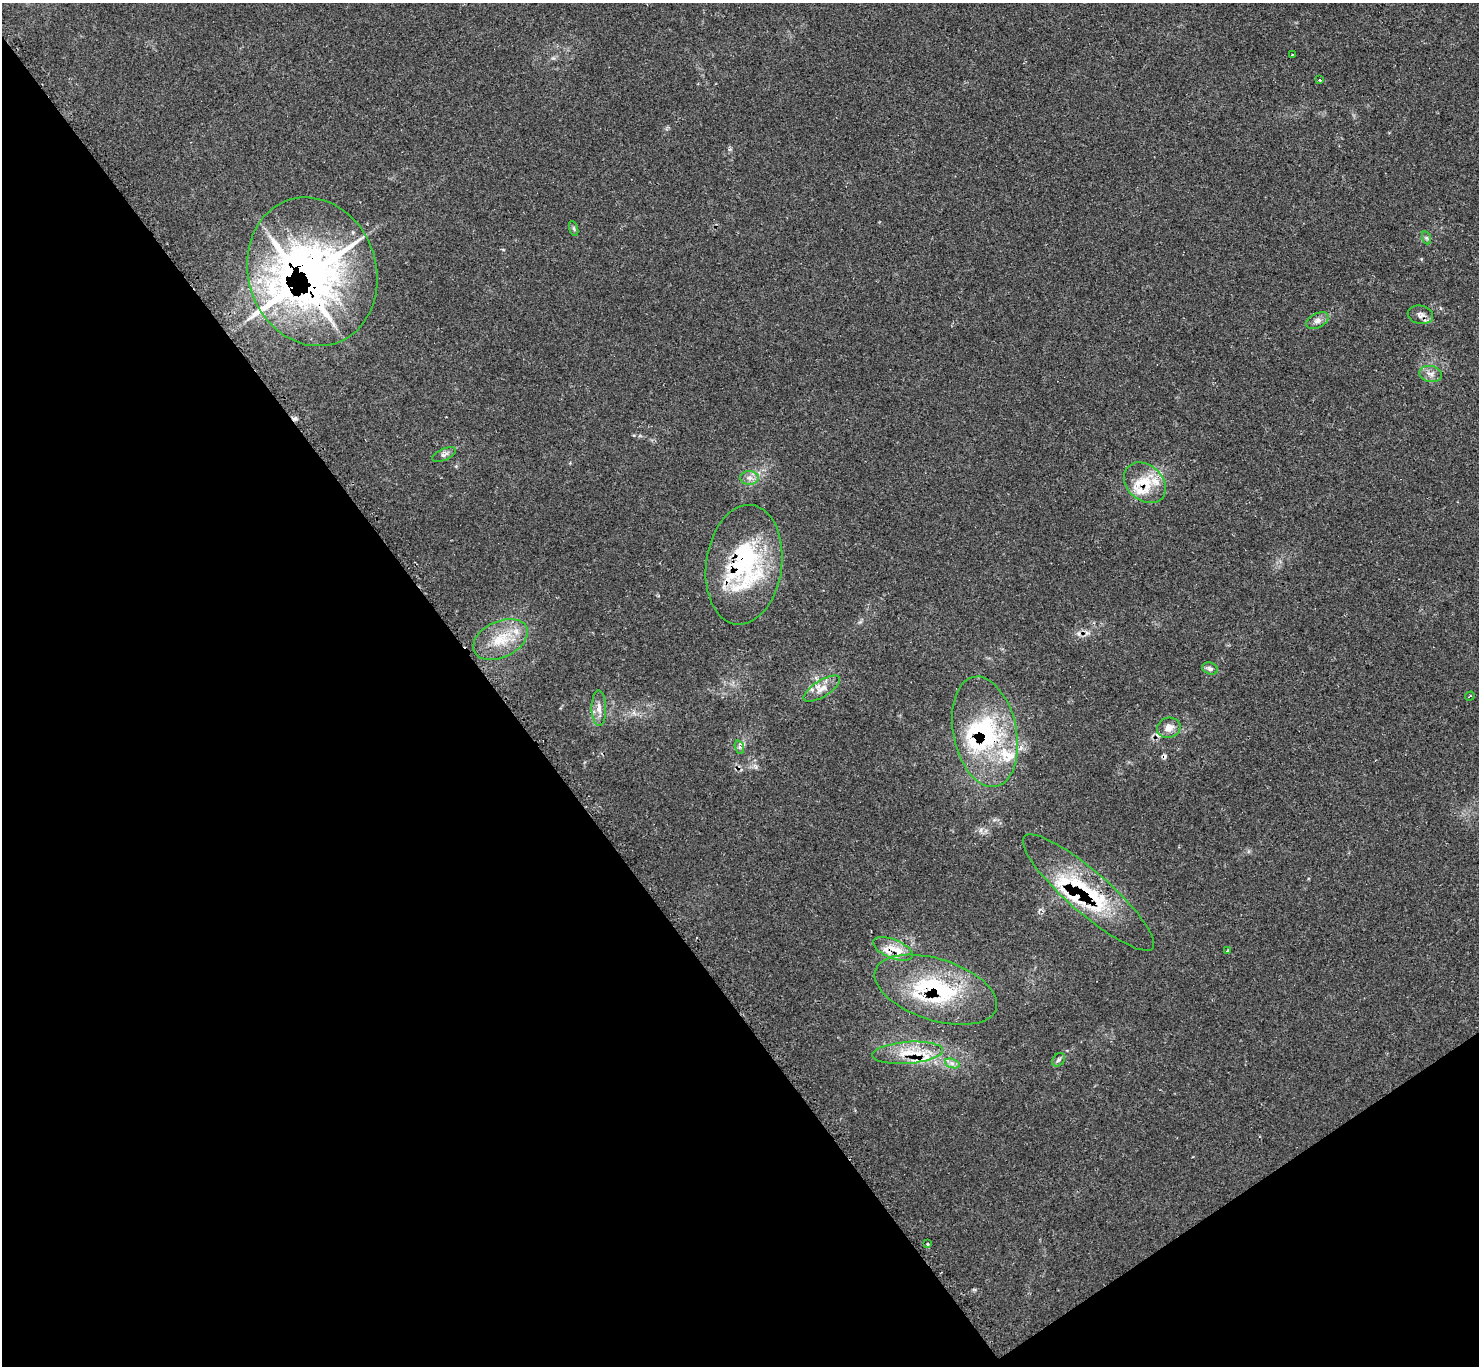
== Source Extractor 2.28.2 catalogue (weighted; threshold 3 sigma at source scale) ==
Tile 14 of 4 x 4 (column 2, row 4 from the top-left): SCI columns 1478-2954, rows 152-1515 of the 5917 x 5907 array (HDU 1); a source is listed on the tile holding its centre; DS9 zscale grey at full resolution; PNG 1481 x 1368 px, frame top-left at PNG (2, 3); each listed source drawn as its Kron ellipse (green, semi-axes under 4 px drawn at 4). Shown black and unused: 37% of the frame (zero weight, under 2 of 3 exposures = <1% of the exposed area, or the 3 px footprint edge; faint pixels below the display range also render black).
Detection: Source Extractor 2.28.2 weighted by HDU 2 'WHT'; one run over the whole footprint, this tile lists its part. Background 0.0673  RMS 0.0062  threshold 0.0279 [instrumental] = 3 sigma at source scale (4.5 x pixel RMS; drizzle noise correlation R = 1.50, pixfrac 1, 0.05/0.05 arcsec/px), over >= 5 px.
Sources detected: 39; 3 cosmic-ray / hot-pixel residue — neither listed nor drawn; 8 inside a brighter listed object's ellipse — not listed separately; the other 28 listed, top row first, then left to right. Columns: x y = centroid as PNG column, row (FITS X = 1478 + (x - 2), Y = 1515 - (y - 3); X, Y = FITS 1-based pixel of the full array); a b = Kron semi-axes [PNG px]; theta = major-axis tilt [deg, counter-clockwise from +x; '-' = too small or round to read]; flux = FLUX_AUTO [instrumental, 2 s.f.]
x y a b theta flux
1292 54 2 2 - 0.59
1320 80 3 2 - 1.2
574 229 8 3 -71 0.97
1427 238 7 4 -71 1
312 272 75 64 -72 330
1420 315 13 9 -13 3
1317 321 12 7 27 3
1431 374 11 8 -12 3.5
444 454 12 6 23 2.3
749 478 9 7 -1 2.9
1145 483 23 17 -42 17
744 565 60 38 82 84
500 639 29 18 25 19
1210 669 8 6 -16 1.9
822 689 21 8 32 6
1470 696 5 2 - 0.65
599 708 18 7 -89 4.8
1169 728 12 10 14 5.1
985 732 56 31 -78 71
739 747 7 4 -71 1.3
1088 893 85 21 -41 53
893 949 21 9 -22 9.6
1227 951 3 3 - 0.79
936 990 63 30 -18 70
908 1053 35 11 5 17
1058 1060 7 5 51 1.4
952 1063 7 4 -19 2
927 1244 3 3 - 0.91
Overlapping masked pixels (flux is a lower limit): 8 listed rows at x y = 312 272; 1145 483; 744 565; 985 732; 1088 893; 893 949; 936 990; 908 1053
Unlisted compact peaks at least as high as the median listed source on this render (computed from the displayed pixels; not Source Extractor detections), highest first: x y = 981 830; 634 435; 1421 259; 729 149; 503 250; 860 622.